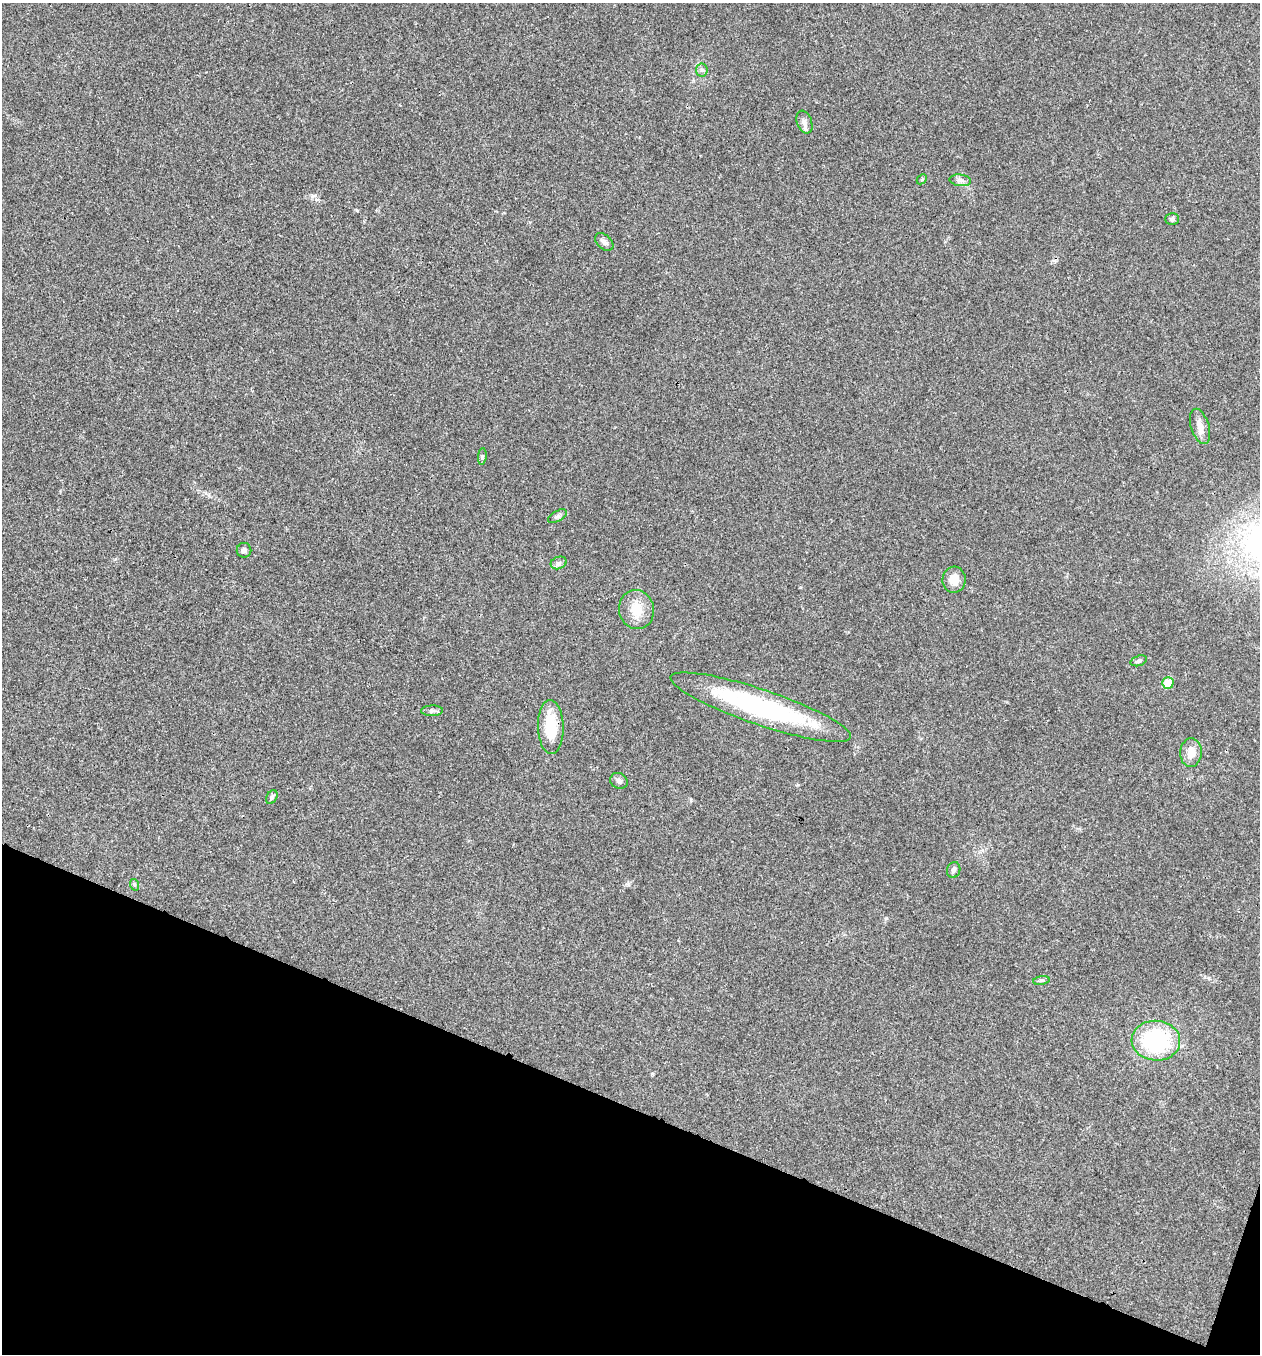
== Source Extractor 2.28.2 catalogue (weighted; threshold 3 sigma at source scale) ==
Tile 15 of 4 x 4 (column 3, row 4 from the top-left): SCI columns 2782-4039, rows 3-1354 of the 5432 x 5417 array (HDU 1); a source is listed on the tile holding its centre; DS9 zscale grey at full resolution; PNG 1262 x 1356 px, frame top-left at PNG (2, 3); each listed source drawn as its Kron ellipse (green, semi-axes under 4 px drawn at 4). Shown black and unused: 19% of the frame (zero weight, under 3 of 4 exposures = <1% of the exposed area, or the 3 px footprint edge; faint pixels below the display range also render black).
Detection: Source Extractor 2.28.2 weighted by HDU 2 'WHT'; one run over the whole footprint, this tile lists its part. Background 0.0212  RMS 0.004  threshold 0.0179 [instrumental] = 3 sigma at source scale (4.5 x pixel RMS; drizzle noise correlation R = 1.50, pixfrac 1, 0.05/0.05 arcsec/px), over >= 5 px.
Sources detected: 26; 1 inside a brighter listed object's ellipse — not listed separately; the other 25 listed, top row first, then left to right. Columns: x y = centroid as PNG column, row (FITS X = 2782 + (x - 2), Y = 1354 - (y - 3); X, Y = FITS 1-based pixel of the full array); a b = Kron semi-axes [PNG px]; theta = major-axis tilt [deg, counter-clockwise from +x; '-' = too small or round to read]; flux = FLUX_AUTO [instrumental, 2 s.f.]
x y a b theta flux
702 70 6 6 - 1
804 122 12 7 -69 1.8
922 179 6 4 44 0.54
960 180 11 5 -7 1.4
1172 219 7 6 - 0.94
604 242 10 7 -44 1.5
1200 426 18 9 -73 3.4
482 456 8 3 84 0.58
557 516 10 5 28 1
244 550 7 7 - 1.3
559 563 8 6 20 1.3
954 580 13 11 84 4.9
636 610 20 17 -75 7.8
1139 661 8 5 18 0.88
1168 683 6 5 - 7.7
761 707 95 17 -19 69
432 711 11 5 1 1.2
551 727 27 13 -88 14
1191 752 14 11 87 4.7
619 781 9 7 -31 1.3
272 797 7 5 61 0.78
954 870 8 6 71 1.1
135 885 6 4 -71 0.48
1041 980 8 4 8 0.76
1156 1041 24 20 -4 39
Unlisted compact peaks at least as high as the median listed source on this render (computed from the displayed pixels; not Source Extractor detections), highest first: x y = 312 196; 628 885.